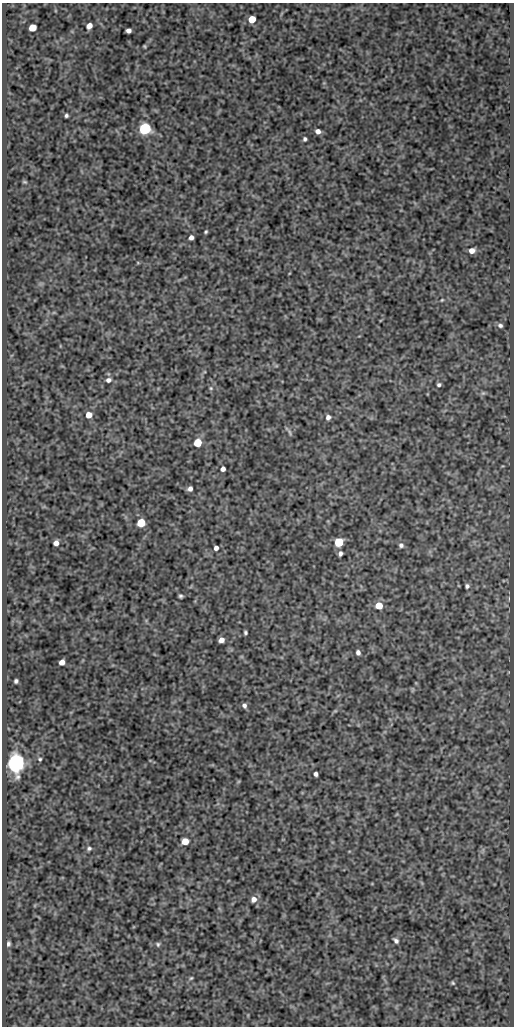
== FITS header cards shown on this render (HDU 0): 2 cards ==
NAXIS1  =                  512
NAXIS2  =                 1024

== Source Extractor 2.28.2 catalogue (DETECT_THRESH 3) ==
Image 512 x 1024 px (HDU 0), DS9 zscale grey, 1 PNG px = 1 image px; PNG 516 x 1028 px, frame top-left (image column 1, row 1024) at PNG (2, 3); no overlay
Background 421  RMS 0.89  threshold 2.68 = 3 sigma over >= 5 px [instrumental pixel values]
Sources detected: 51; all 51 listed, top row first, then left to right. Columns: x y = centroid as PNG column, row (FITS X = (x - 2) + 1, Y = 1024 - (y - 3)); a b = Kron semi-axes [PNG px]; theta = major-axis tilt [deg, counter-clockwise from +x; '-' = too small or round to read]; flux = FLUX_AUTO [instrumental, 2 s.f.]
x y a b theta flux
252 19 5 5 - 1400
89 26 5 5 - 420
32 28 5 5 - 1300
128 30 5 4 - 250
144 46 3 2 - 57
66 115 3 3 - 110
145 129 6 6 - 10000
318 131 5 5 - 280
305 139 4 4 - 120
24 182 6 4 -18 69
206 232 4 3 - 80
191 237 4 4 - 260
472 251 5 5 - 400
442 300 4 3 - 56
500 325 6 5 - 160
108 380 6 5 - 220
439 385 4 4 - 120
211 388 5 5 - 81
483 393 6 6 - 110
88 415 5 5 - 660
328 417 6 5 - 210
290 432 8 4 -80 100
197 443 5 5 - 1700
223 469 4 4 - 270
190 489 5 5 - 220
141 523 5 5 - 2200
339 542 5 5 - 2800
56 543 5 5 - 340
401 545 6 5 - 160
216 548 4 4 - 240
340 553 4 4 - 180
467 586 5 5 - 130
181 596 4 4 - 110
379 606 5 5 - 1200
245 632 4 3 - 100
221 640 5 4 - 380
358 652 5 4 - 220
62 662 5 5 - 450
16 681 4 4 - 120
244 705 6 5 - 180
40 759 5 5 - 81
16 763 6 6 - 52000
316 774 4 4 - 180
185 841 5 5 - 980
89 848 6 5 - 130
254 899 7 7 - 350
396 941 6 4 -50 170
8 944 6 4 83 130
158 944 6 5 - 100
191 978 5 4 - 74
453 983 6 4 -48 75